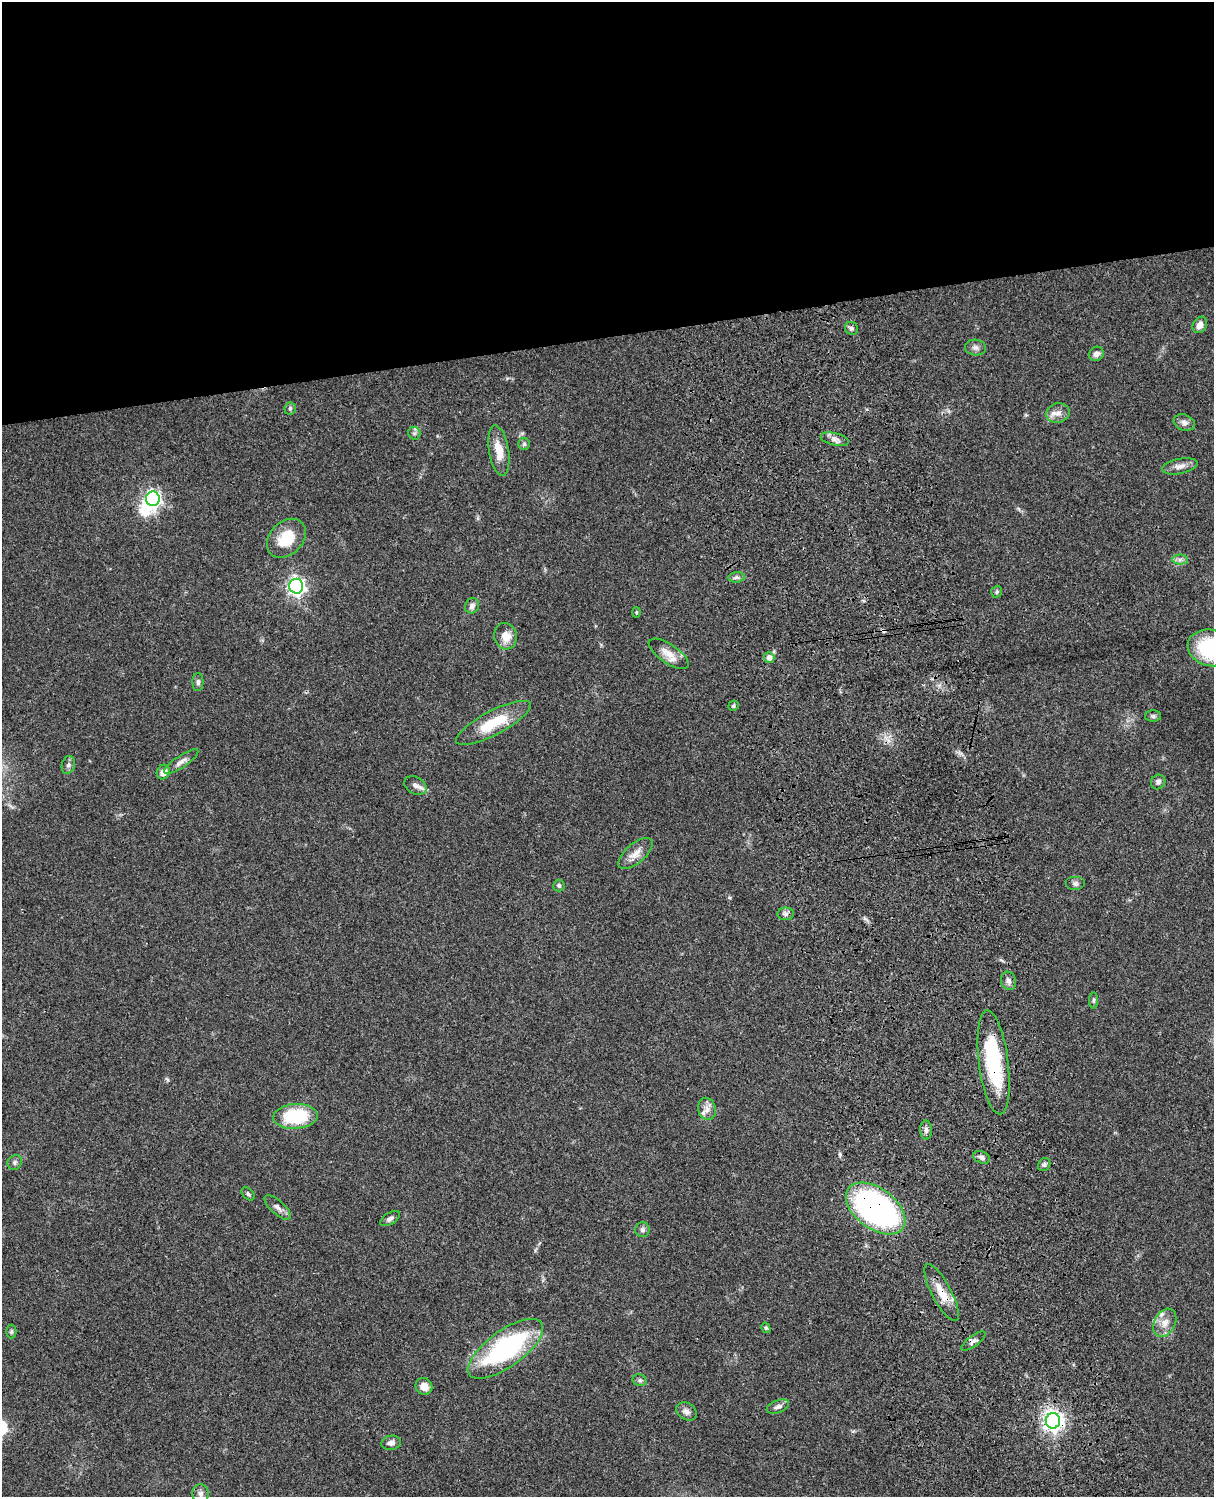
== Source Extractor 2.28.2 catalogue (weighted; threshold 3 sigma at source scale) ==
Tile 2 of 4 x 3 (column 2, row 1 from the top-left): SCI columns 1333-2544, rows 3270-4764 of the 5087 x 4929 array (HDU 1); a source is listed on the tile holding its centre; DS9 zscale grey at full resolution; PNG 1216 x 1499 px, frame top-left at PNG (2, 2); each listed source drawn as its Kron ellipse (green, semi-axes under 4 px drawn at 4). Shown black and unused: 23% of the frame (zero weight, under 3 of 4 exposures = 6% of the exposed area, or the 3 px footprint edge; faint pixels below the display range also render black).
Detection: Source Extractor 2.28.2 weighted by HDU 2 'WHT'; one run over the whole footprint, this tile lists its part. Background 0.077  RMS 0.0059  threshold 0.0267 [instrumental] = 3 sigma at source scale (4.5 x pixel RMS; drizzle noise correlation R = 1.50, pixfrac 1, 0.05/0.05 arcsec/px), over >= 5 px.
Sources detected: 69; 2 inside a brighter object's white glare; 1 cosmic-ray / hot-pixel residue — neither listed nor drawn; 2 inside a brighter listed object's ellipse — not listed separately; the other 64 listed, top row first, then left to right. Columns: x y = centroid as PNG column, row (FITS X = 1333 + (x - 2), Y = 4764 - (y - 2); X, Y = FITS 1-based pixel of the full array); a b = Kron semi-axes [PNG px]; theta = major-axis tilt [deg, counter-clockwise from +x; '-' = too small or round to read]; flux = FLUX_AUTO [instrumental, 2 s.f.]
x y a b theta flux
1200 325 9 6 58 4
851 328 7 6 - 1.5
975 348 10 8 -4 2.4
1096 354 8 6 37 2.7
290 408 6 5 - 1.4
1058 413 12 9 12 4.4
1184 423 11 8 -20 2.7
414 433 6 6 - 1.4
835 439 14 6 -12 2.9
524 444 6 5 - 1.1
499 451 25 10 -80 9.5
1180 466 18 7 11 3.9
153 499 7 7 - 200
286 538 22 16 46 17
1180 559 7 5 1 1.8
737 577 8 5 6 1.6
296 586 7 7 - 220
997 592 6 5 - 0.98
472 606 8 7 - 2.7
636 612 5 4 - 0.65
506 636 13 11 -76 7
1210 648 23 18 -15 46
669 654 23 9 -34 7.1
769 658 5 5 - 3.5
198 682 9 5 -89 1.5
733 706 5 4 - 0.99
1153 716 8 5 -1 1.2
493 723 41 12 28 22
181 762 20 6 34 3.2
68 765 9 6 73 1.8
163 772 7 6 - 4
1158 782 7 7 - 1.7
415 785 12 8 -29 2.7
635 854 21 9 41 5.8
1075 883 10 7 0 1.9
559 885 6 5 - 1.2
786 914 8 6 1 1.8
1008 981 9 7 -71 2.4
1094 1000 8 4 90 1.1
994 1062 52 15 -83 46
707 1109 11 9 -76 3.7
295 1116 22 12 4 34
926 1130 9 6 -89 1.9
981 1157 9 6 -23 1.9
15 1162 8 7 - 1.6
1044 1165 7 5 59 1.3
248 1194 8 5 -47 1.1
277 1207 16 7 -42 3
876 1208 34 20 -36 170
390 1219 11 5 31 1.8
642 1230 7 7 - 1.7
942 1293 32 9 -62 10
1165 1323 15 10 62 5.8
766 1328 5 4 - 0.9
11 1331 7 5 88 1.1
973 1341 14 5 36 2
505 1349 44 18 36 86
640 1380 7 5 -21 1.2
424 1386 9 8 - 5.2
778 1407 12 6 21 2.6
686 1411 11 8 -34 2.8
1053 1421 7 7 - 360
391 1443 10 7 11 2.9
200 1494 9 8 - 2.4
Overlapping masked pixels (flux is a lower limit): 4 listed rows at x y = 994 1062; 876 1208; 942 1293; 1053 1421
Isophote crosses this tile's border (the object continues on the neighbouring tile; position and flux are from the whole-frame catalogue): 1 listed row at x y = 1210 648